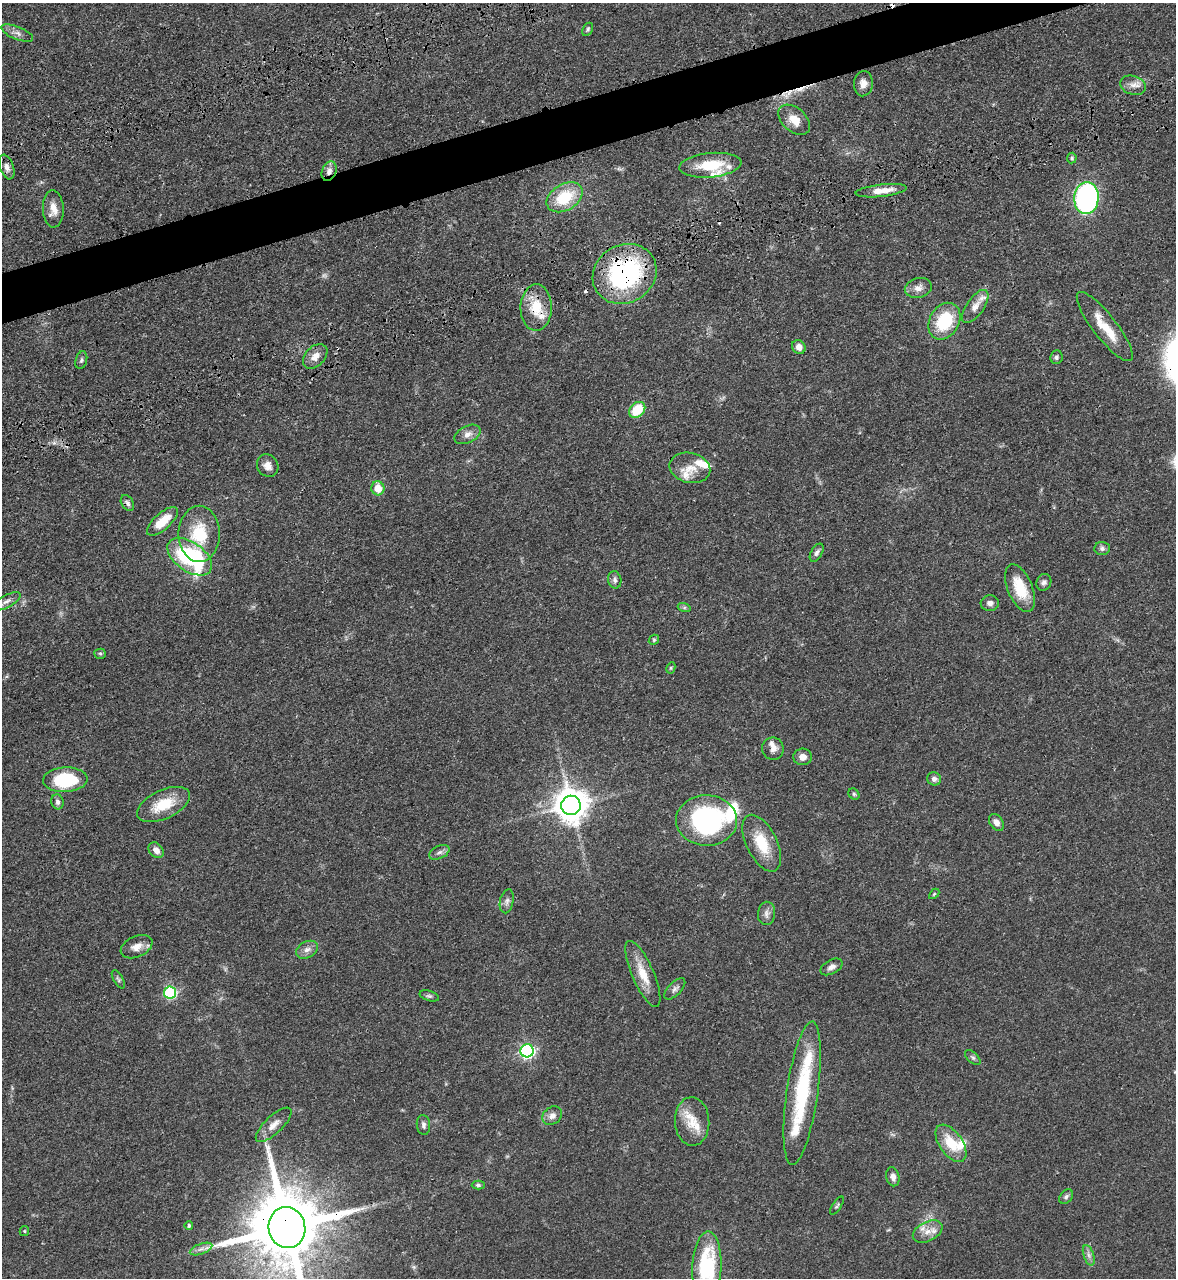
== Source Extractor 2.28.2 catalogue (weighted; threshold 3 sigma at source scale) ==
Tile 10 of 4 x 4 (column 2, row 3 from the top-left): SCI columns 1606-2779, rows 1452-2727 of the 5334 x 5453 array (HDU 1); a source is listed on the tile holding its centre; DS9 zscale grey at full resolution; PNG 1178 x 1280 px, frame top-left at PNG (2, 3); each listed source drawn as its Kron ellipse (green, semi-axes under 4 px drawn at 4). Shown black and unused: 4% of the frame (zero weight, under 3 of 4 exposures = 11% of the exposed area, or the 3 px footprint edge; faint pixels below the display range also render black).
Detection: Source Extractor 2.28.2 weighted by HDU 2 'WHT'; one run over the whole footprint, this tile lists its part. Background 0.0519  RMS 0.0042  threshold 0.0187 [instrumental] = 3 sigma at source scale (4.5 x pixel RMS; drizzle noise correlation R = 1.50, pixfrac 1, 0.05/0.05 arcsec/px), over >= 5 px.
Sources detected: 103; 1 too faint to see at this stretch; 4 cosmic-ray / hot-pixel residue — neither listed nor drawn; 12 inside a brighter listed object's ellipse — not listed separately; the other 86 listed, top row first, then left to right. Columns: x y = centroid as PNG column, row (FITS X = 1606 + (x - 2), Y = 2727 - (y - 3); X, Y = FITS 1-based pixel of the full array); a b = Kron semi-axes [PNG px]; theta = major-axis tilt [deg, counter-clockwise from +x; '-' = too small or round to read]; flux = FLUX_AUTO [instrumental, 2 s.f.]
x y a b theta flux
588 29 7 5 62 0.74
17 33 17 6 -22 2.2
863 84 12 9 87 3.1
1133 85 13 9 -18 2.8
794 120 18 12 -42 5.7
1072 158 5 4 - 0.64
710 165 31 12 5 14
7 167 13 7 -71 2.2
329 171 10 7 66 2.4
881 191 26 6 7 5.7
565 197 19 13 31 16
1086 198 16 12 84 94
53 209 18 10 -88 4.6
625 274 33 29 32 66
918 288 14 9 14 2.8
975 306 19 8 55 3.9
536 307 23 15 89 11
944 321 19 14 60 21
1105 327 43 12 -52 10
799 347 7 6 - 2.5
315 356 14 9 46 3.8
1056 357 7 6 - 0.97
81 360 9 5 75 0.98
637 410 9 7 45 13
467 434 14 8 26 2.7
268 466 11 10 - 3.2
690 468 21 15 -13 6.4
378 488 7 6 - 6.6
127 503 8 6 -58 1.2
162 521 19 8 42 8.5
199 534 28 20 90 17
1102 548 7 6 - 1.2
817 553 10 5 60 1.4
190 557 25 14 -35 52
615 580 8 6 -80 1.4
1044 582 8 7 - 1.3
1020 588 25 12 -68 11
7 601 15 6 28 2.5
990 603 9 8 - 1.7
684 607 6 4 -18 0.73
654 640 5 4 - 0.59
100 654 5 5 - 0.63
671 668 6 4 62 0.55
773 749 11 10 - 2.6
803 757 9 8 - 2.8
934 779 7 6 - 1.5
65 780 22 12 3 25
854 794 6 5 - 0.66
58 802 7 6 - 1.2
164 804 28 14 25 12
571 805 10 9 - 800
707 820 30 25 -1 63
996 822 9 6 -56 2.1
762 843 31 15 -64 13
156 850 9 6 -50 2.6
439 852 11 6 25 1.5
934 894 6 3 45 0.47
507 901 12 6 78 1.6
767 913 12 8 82 2
137 947 17 10 25 3.8
307 950 12 8 27 2.4
831 967 12 7 29 1.9
643 974 36 11 -66 8.6
118 979 10 4 -60 0.85
675 989 13 6 45 1.7
170 993 6 6 - 40
429 996 10 5 -17 0.95
527 1051 6 6 - 88
973 1057 9 5 -41 0.93
802 1093 72 15 82 34
552 1116 10 8 36 2.3
692 1122 24 17 -87 9.2
274 1125 23 9 43 3.9
423 1125 10 6 -85 1.4
951 1143 21 11 -55 11
893 1177 9 6 -77 2.3
478 1185 6 4 0 0.79
1066 1197 8 6 51 1.1
837 1206 10 3 56 0.7
189 1226 4 4 - 0.69
287 1228 21 18 -79 5100
24 1231 5 4 - 0.48
928 1232 16 9 26 4.3
201 1249 12 5 20 1.7
1089 1255 11 5 -72 1.5
707 1267 36 14 88 35
Overlapping masked pixels (flux is a lower limit): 5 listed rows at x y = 329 171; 625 274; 536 307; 127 503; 287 1228
Isophote crosses this tile's border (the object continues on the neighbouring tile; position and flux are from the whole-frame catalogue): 2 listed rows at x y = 287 1228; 707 1267